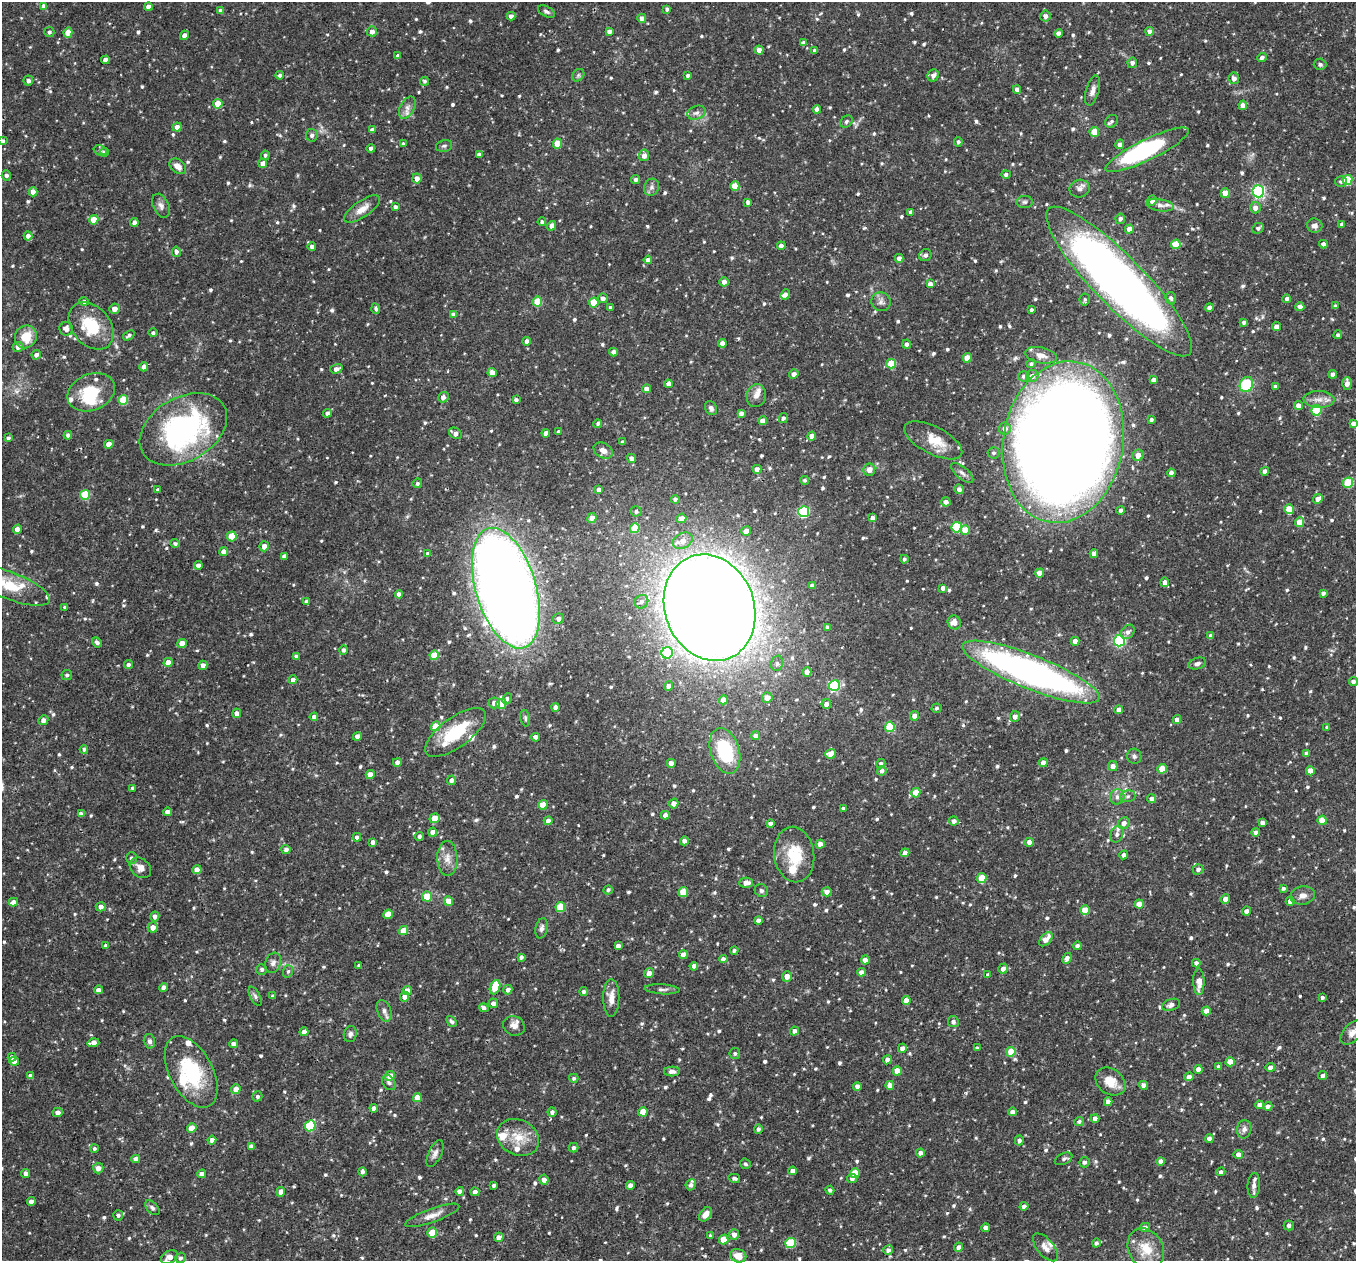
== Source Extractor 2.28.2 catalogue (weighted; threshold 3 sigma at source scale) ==
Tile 7 of 4 x 4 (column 3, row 2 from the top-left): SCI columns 2711-4064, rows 2783-4041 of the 5421 x 5435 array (HDU 1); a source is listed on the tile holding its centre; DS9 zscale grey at full resolution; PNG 1358 x 1263 px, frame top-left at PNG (2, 2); each listed source drawn as its Kron ellipse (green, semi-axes under 4 px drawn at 4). Shown black and unused: <1% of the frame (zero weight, under 2 of 3 exposures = <1% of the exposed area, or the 3 px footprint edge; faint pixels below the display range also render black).
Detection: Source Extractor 2.28.2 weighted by HDU 2 'WHT'; one run over the whole footprint, this tile lists its part. Background 0.0768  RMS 0.0052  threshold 0.0233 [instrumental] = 3 sigma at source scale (4.5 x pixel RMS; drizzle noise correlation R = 1.50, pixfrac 1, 0.05/0.05 arcsec/px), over >= 5 px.
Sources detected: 843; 1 inside a brighter object's white glare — neither listed nor drawn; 21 inside a brighter listed object's ellipse — not listed separately; of the other 821, all 500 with FLUX_AUTO >= 1.02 (the completeness limit of this list) listed and drawn (321 fainter detections not listed), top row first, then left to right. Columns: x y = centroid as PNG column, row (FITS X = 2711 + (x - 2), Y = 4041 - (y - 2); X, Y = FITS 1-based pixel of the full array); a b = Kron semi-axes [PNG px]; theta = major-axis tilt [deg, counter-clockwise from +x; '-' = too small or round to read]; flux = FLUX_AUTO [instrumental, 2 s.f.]
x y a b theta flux
44 6 4 4 - 2.7
148 7 4 4 - 3
667 9 4 4 - 1.4
221 11 4 4 - 2.4
546 11 9 5 -28 1.4
511 16 4 4 - 2.3
1045 16 5 5 - 2.6
642 18 4 4 - 2.5
372 31 5 5 - 2.8
1150 31 4 4 - 3.2
49 32 5 5 - 1.3
609 32 4 4 - 2.5
68 33 5 4 - 6.6
1059 33 4 4 - 2.8
185 35 5 4 - 2.8
803 43 4 4 - 2
759 50 4 4 - 3.3
814 50 4 4 - 1.2
398 56 4 3 - 1.7
1262 57 5 4 - 1.7
105 60 4 4 - 2.8
1132 63 5 5 - 1.8
1320 64 6 5 - 1.4
280 75 4 4 - 1.5
578 75 7 5 46 1.1
688 75 3 3 - 1.3
933 75 6 5 - 2.6
1234 78 5 5 - 2.7
28 81 5 5 - 2
425 81 4 4 - 1.1
1017 89 4 4 - 2.4
1092 91 15 6 74 3.1
218 104 5 4 - 9
1243 105 4 4 - 2.6
407 108 12 7 62 2.9
817 109 4 4 - 2.5
697 113 9 6 21 2
846 121 7 5 46 1.2
1112 121 7 5 41 1.1
177 127 4 4 - 3.8
372 130 4 4 - 2.7
1094 132 5 4 - 11
312 135 6 6 - 1.6
3 141 4 3 - 1.3
958 142 4 4 - 1.2
403 144 4 3 - 1.2
557 144 5 4 - 10
1120 144 5 4 - 2.2
444 146 8 6 14 1.2
371 148 4 4 - 2.2
100 150 7 5 -15 1
1147 150 46 10 26 61
105 152 4 4 - 2.4
265 155 5 4 - 1.1
479 155 4 4 - 2.1
644 155 6 5 - 2.9
263 163 4 4 - 4.5
178 166 9 6 -41 3.8
1006 174 5 4 - 1.6
6 175 5 5 - 1.6
417 178 5 5 - 3.5
636 180 4 4 - 1.8
1347 180 5 5 - 18
1341 181 6 5 - 1.4
735 186 5 4 - 8.8
651 187 9 7 62 1.9
1080 189 10 9 - 2.4
1258 191 6 6 - 96
33 192 4 4 - 4.9
1225 193 5 4 - 7.4
1152 200 5 5 - 2.9
748 202 4 4 - 1.8
1025 202 8 6 1 1.3
1160 205 14 6 -8 2.3
161 206 12 8 -66 2.5
395 207 4 4 - 1.8
1255 208 6 5 - 2.8
362 209 21 8 34 5.6
911 212 4 4 - 2.3
1120 219 5 4 - 1.8
94 220 5 4 - 7.9
134 222 4 4 - 2.4
542 222 4 4 - 1.1
1341 224 4 3 - 1.7
552 226 5 4 - 2.9
1315 226 8 7 - 2.4
1258 228 6 5 - 1.4
1129 229 4 4 - 3.2
28 236 4 4 - 2.3
1176 244 5 4 - 10
1323 244 4 4 - 2.4
781 246 4 4 - 2.2
312 247 4 4 - 2
176 252 5 4 - 1.7
925 255 6 5 - 1.5
899 258 4 4 - 2.3
648 260 4 4 - 3
1119 281 101 25 -46 430
724 282 5 4 - 3.2
930 284 4 4 - 2.5
785 294 5 4 - 2.5
603 298 5 5 - 2.3
1171 298 6 5 - 1.7
1085 299 6 5 - 1.1
1287 299 4 4 - 1.7
84 301 4 4 - 1.2
537 302 5 4 - 15
881 302 10 9 - 2.4
594 303 5 4 - 9.2
1335 306 4 3 - 1.3
610 307 3 3 - 1.1
1300 307 4 4 - 2.8
1209 308 4 4 - 2.5
115 309 5 5 - 3.4
376 309 5 4 - 1.1
1031 310 4 3 - 1.1
453 314 4 4 - 1.9
1244 322 4 4 - 1.7
91 326 26 19 -50 21
1277 326 4 4 - 2.6
66 329 7 6 - 2.8
153 333 4 4 - 1.1
129 335 6 4 36 1.2
1338 335 4 4 - 1.3
26 337 12 10 59 9.9
527 341 4 4 - 3.1
722 343 4 4 - 3.5
907 344 5 4 - 1.7
18 347 5 5 - 2.8
613 352 4 4 - 2.4
36 355 5 4 - 2.2
1041 355 16 8 -11 4.1
967 358 5 4 - 6.8
891 363 5 4 - 13
1031 364 4 4 - 1.1
144 367 4 4 - 2.8
336 369 6 4 17 2.7
492 373 4 4 - 4.2
794 374 4 4 - 2.6
1333 374 4 4 - 2.3
1024 376 5 5 - 1.2
1032 376 6 6 - 3
1154 380 4 4 - 2.6
1347 383 6 4 -90 3.4
668 384 4 4 - 3
1246 384 8 6 64 27
1275 386 4 4 - 1.5
646 389 4 4 - 2.8
91 392 24 18 24 22
756 396 11 9 76 3
443 397 5 5 - 2.4
1319 399 15 8 -2 4.3
123 400 5 5 - 20
516 400 4 4 - 1.3
1298 406 4 4 - 4.2
711 408 7 5 -62 1.8
1316 410 5 5 - 22
327 413 4 4 - 1.7
741 413 4 4 - 2.3
783 418 5 4 - 1.4
1151 420 4 3 - 1.4
763 421 4 4 - 4.4
1353 423 4 4 - 2.5
598 424 4 4 - 1.3
183 429 47 32 30 110
1005 429 6 6 - 2.9
558 431 4 3 - 1.1
455 433 7 5 -34 2.7
546 433 4 4 - 3.1
68 435 4 4 - 1.7
812 436 4 4 - 4.4
8 438 3 3 - 1.3
933 440 32 13 -27 11
623 442 4 3 - 1.5
1063 442 81 60 80 1200
109 444 4 4 - 5.4
603 450 10 7 -31 3.4
993 453 6 5 - 1.2
1138 455 6 5 - 3.8
631 458 5 4 - 2.5
757 469 4 4 - 2.7
869 470 6 6 - 3.4
1265 471 4 4 - 3.1
962 473 13 6 -40 2
1171 473 4 4 - 2.4
805 480 4 4 - 1
417 483 5 4 - 1.2
1348 483 5 5 - 25
959 489 5 4 - 2.4
158 490 4 3 - 1.3
599 490 4 4 - 2.2
85 495 5 5 - 19
675 499 4 4 - 1.5
1318 499 5 4 - 3.9
946 502 5 4 - 2.7
1289 509 5 4 - 12
1121 510 4 4 - 1.4
636 511 5 5 - 1.4
804 512 5 5 - 46
592 518 5 4 - 3.7
681 518 5 4 - 3
872 518 4 4 - 2.4
1300 522 5 4 - 8.9
957 527 5 5 - 35
635 528 5 4 - 16
17 529 5 4 - 4.7
965 530 5 5 - 8.9
746 531 5 4 - 2.8
232 536 5 4 - 15
683 541 10 7 29 5
175 543 4 4 - 1.1
264 546 5 5 - 3.8
224 551 4 4 - 2.9
428 554 4 4 - 2.1
1094 554 4 4 - 3.4
284 556 4 4 - 2.1
904 559 4 3 - 1.1
198 565 4 4 - 2.4
1040 573 4 4 - 4.5
1165 582 4 4 - 3.3
10 586 43 13 -22 18
812 586 4 4 - 3
506 588 62 30 -73 890
943 588 4 4 - 2.7
1323 593 4 3 - 1.6
399 594 4 4 - 2.5
306 601 4 4 - 1
641 602 7 6 - 1.5
65 607 3 3 - 1.1
710 608 54 44 -69 1600
558 619 5 5 - 2.5
954 622 7 6 - 3.3
827 627 4 3 - 1.5
1128 632 8 6 50 2
1211 636 4 4 - 2.4
1075 641 4 4 - 2.6
1119 641 6 5 - 82
97 642 5 4 - 1.6
182 643 4 4 - 5.5
343 650 5 4 - 1.5
667 653 6 5 - 20
434 655 5 4 - 14
296 657 4 4 - 1.6
168 662 4 4 - 4.1
777 663 8 5 75 1.4
1197 663 9 5 17 1.7
129 665 4 4 - 1.6
203 665 4 4 - 2.6
807 672 5 4 - 3.1
1031 672 73 17 -22 250
67 675 5 5 - 1.2
293 680 4 4 - 2.3
1353 681 4 4 - 2.1
668 686 4 4 - 2.6
834 686 5 5 - 40
767 698 5 5 - 5.7
507 699 6 4 61 1.4
723 700 5 4 - 5.3
494 703 5 5 - 2.8
501 704 5 5 - 15
826 704 5 4 - 2.7
555 707 4 4 - 2.6
936 708 5 4 - 1.1
1119 710 4 4 - 2.6
237 713 4 4 - 2.7
914 716 5 4 - 3.2
1015 716 5 5 - 2.7
314 717 4 4 - 2.2
525 718 8 4 -78 1
1177 719 4 4 - 2.9
43 720 5 4 - 2.9
436 726 5 4 - 12
890 727 5 5 - 25
1327 727 4 4 - 1.3
456 732 36 15 36 25
357 736 4 4 - 2.7
755 736 5 4 - 2.9
535 737 4 4 - 3
84 749 4 4 - 1.2
725 751 23 14 -72 32
1306 753 4 4 - 2
831 754 5 4 - 6
1134 756 8 7 - 1.4
397 762 4 4 - 2.6
671 763 4 4 - 3.8
1043 763 4 4 - 5.1
881 764 5 4 - 1.3
1113 766 5 5 - 2.6
1162 769 5 4 - 12
882 771 5 4 - 2.3
1310 771 4 4 - 6.8
370 774 4 4 - 4.2
452 780 5 4 - 2.4
133 788 4 3 - 1.2
916 792 5 4 - 9.5
1128 796 8 6 15 1.4
1117 797 7 7 - 2.4
1152 799 5 4 - 2.3
674 803 5 4 - 2.9
543 805 5 4 - 7.9
843 808 4 3 - 1.1
167 812 4 4 - 2.4
81 814 4 4 - 2.4
665 815 4 4 - 2.6
435 818 5 5 - 8.2
1322 820 4 4 - 9.7
548 821 4 4 - 2.7
954 821 5 4 - 2.4
1124 823 6 5 - 2.9
1262 823 4 4 - 2.2
771 824 4 4 - 2.5
433 832 4 4 - 3.4
1256 832 4 4 - 2.4
1117 834 9 6 70 1.7
419 836 4 4 - 1.3
357 837 4 4 - 2.2
684 841 4 4 - 2.3
373 842 4 4 - 2.2
1029 842 4 4 - 3.4
820 844 4 4 - 3.6
286 849 5 4 - 2.1
905 853 4 4 - 3
794 855 28 20 -82 18
1124 855 4 4 - 2.4
131 858 6 5 - 1.4
447 858 17 10 -89 5.5
140 868 12 9 -40 3.6
1198 869 5 5 - 1.8
197 870 4 4 - 5.2
982 878 5 4 - 15
746 883 6 5 - 3.2
1283 888 4 3 - 1.3
608 890 5 4 - 1.1
761 891 7 6 - 1.2
683 892 5 4 - 14
827 892 5 4 - 2.8
1303 895 12 9 12 3.6
427 896 5 5 - 14
1225 899 4 4 - 4.1
449 901 5 4 - 7.8
1290 901 4 4 - 2.8
13 902 5 4 - 3
1139 904 4 4 - 5
101 907 5 4 - 2.6
560 907 5 5 - 16
1085 910 5 4 - 9.1
1246 911 4 4 - 2.4
388 914 5 4 - 8.9
155 916 5 4 - 2.2
758 921 4 4 - 3.2
153 927 5 5 - 3.9
542 928 10 6 78 1.9
404 930 5 4 - 6.7
1046 939 8 5 49 4.9
106 946 4 4 - 1.1
618 946 4 4 - 2.3
1077 946 4 4 - 2.5
734 950 4 3 - 1.1
683 955 4 4 - 5.1
521 957 4 4 - 1.4
1067 958 6 4 67 2.6
723 959 4 4 - 2.4
865 960 4 4 - 5.1
273 963 10 7 68 2.2
1196 963 4 4 - 1.9
359 966 3 3 - 2.4
694 966 4 4 - 2.6
262 969 5 5 - 1.3
1003 969 5 4 - 2.7
288 971 6 5 - 1.1
861 972 4 4 - 3.1
649 973 5 4 - 3
988 975 4 3 - 1.2
787 976 5 5 - 3.7
1199 982 13 5 -90 5.3
495 987 7 5 67 13
164 988 4 4 - 2.7
662 989 17 5 -3 1.9
98 990 4 4 - 2.7
407 990 5 4 - 3.7
508 990 5 4 - 2.9
584 992 4 4 - 1.5
255 996 10 5 -61 1.4
273 996 4 4 - 1.5
404 997 5 4 - 2.5
1322 997 4 4 - 1.2
611 998 19 8 89 5.4
906 1000 4 4 - 4.9
493 1003 5 4 - 2.6
1171 1005 9 5 19 2.1
484 1008 5 4 - 2
384 1011 11 7 -68 2.2
1206 1011 4 4 - 5.7
452 1021 6 4 -48 1.2
953 1022 5 5 - 1.8
514 1026 11 9 -30 2.9
794 1031 4 4 - 2.3
304 1032 4 4 - 2.8
1352 1032 14 8 46 3.4
350 1034 8 6 76 1.6
149 1041 7 5 -76 1.8
93 1043 6 4 16 3.5
233 1044 4 4 - 2.3
902 1048 4 4 - 2.7
977 1048 4 3 - 1.2
1011 1052 5 4 - 12
735 1053 5 5 - 1.1
12 1057 4 4 - 2.8
887 1060 4 4 - 2.9
14 1061 4 4 - 3
1230 1062 4 4 - 8.7
1218 1066 4 4 - 1.3
1270 1067 4 4 - 2.6
1198 1069 4 4 - 3.6
897 1071 4 4 - 7.9
191 1072 39 21 -62 35
672 1072 8 5 -1 1.8
30 1076 4 4 - 2.2
390 1076 5 4 - 6.6
1323 1076 4 4 - 1.6
1189 1077 4 4 - 3.3
574 1078 5 4 - 1.1
389 1082 8 6 -55 1.2
1110 1082 16 12 -37 8.6
890 1085 4 4 - 2.9
1143 1085 4 4 - 2.6
857 1086 4 4 - 2.7
236 1089 5 4 - 4.3
257 1096 5 5 - 1.1
417 1098 4 4 - 7.3
1108 1102 4 4 - 3.6
1259 1105 4 4 - 2.8
1268 1106 4 4 - 1.9
374 1108 4 4 - 2.4
58 1112 5 5 - 2.4
552 1112 5 4 - 1.7
643 1112 5 4 - 9
1012 1112 4 4 - 2.9
1095 1119 4 4 - 3.6
1079 1121 5 4 - 1.2
310 1126 5 5 - 34
192 1128 5 4 - 8.4
758 1129 5 4 - 1.5
1244 1129 9 7 79 2.3
518 1137 22 17 -26 11
1209 1139 4 4 - 2.3
212 1140 4 4 - 2.8
1019 1140 5 4 - 1.5
251 1146 4 4 - 2
574 1148 5 5 - 1.6
94 1149 4 4 - 1.1
920 1153 4 4 - 2.5
435 1154 14 6 64 2.4
1238 1154 4 4 - 2.9
136 1159 4 4 - 2.8
1064 1159 9 5 25 1.4
1160 1161 4 4 - 2.4
1084 1162 5 5 - 1.4
745 1164 5 5 - 1.2
98 1168 5 5 - 3.2
793 1171 4 4 - 3.5
362 1172 4 3 - 1.4
1221 1172 4 4 - 1.4
26 1173 5 4 - 2.4
855 1173 5 4 - 13
202 1174 4 4 - 2.8
734 1178 6 3 -13 1.2
852 1178 5 4 - 1.6
544 1180 5 4 - 2.4
494 1185 3 3 - 1.1
630 1185 4 4 - 2.6
691 1185 5 5 - 1.6
1254 1185 12 6 85 2.4
830 1190 4 4 - 1.4
460 1191 4 4 - 3.2
281 1192 5 4 - 3.1
475 1192 4 4 - 2.5
31 1201 4 4 - 2.4
1024 1206 4 4 - 1.8
152 1208 9 5 -45 1.3
705 1214 8 5 53 3.9
118 1215 5 5 - 1.1
432 1215 28 6 20 4.8
1289 1225 5 5 - 1.7
1145 1227 5 4 - 2.2
986 1228 4 4 - 3
432 1233 5 5 - 10
734 1235 5 5 - 2.7
710 1236 4 4 - 1.2
499 1237 5 4 - 2.5
724 1240 5 4 - 7.3
791 1243 5 5 - 27
1096 1243 4 4 - 1.3
958 1247 4 4 - 2.6
1045 1247 16 8 -50 3.7
1146 1249 21 17 -59 12
888 1250 5 5 - 1.9
738 1256 8 6 -16 5.9
169 1257 9 6 26 3.7
180 1258 5 5 - 1.3
Overlapping masked pixels (flux is a lower limit): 3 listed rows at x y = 1119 281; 183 429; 506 588
Isophote crosses this tile's border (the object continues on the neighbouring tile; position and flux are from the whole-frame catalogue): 6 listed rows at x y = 3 141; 1353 423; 10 586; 1353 681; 1352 1032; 169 1257